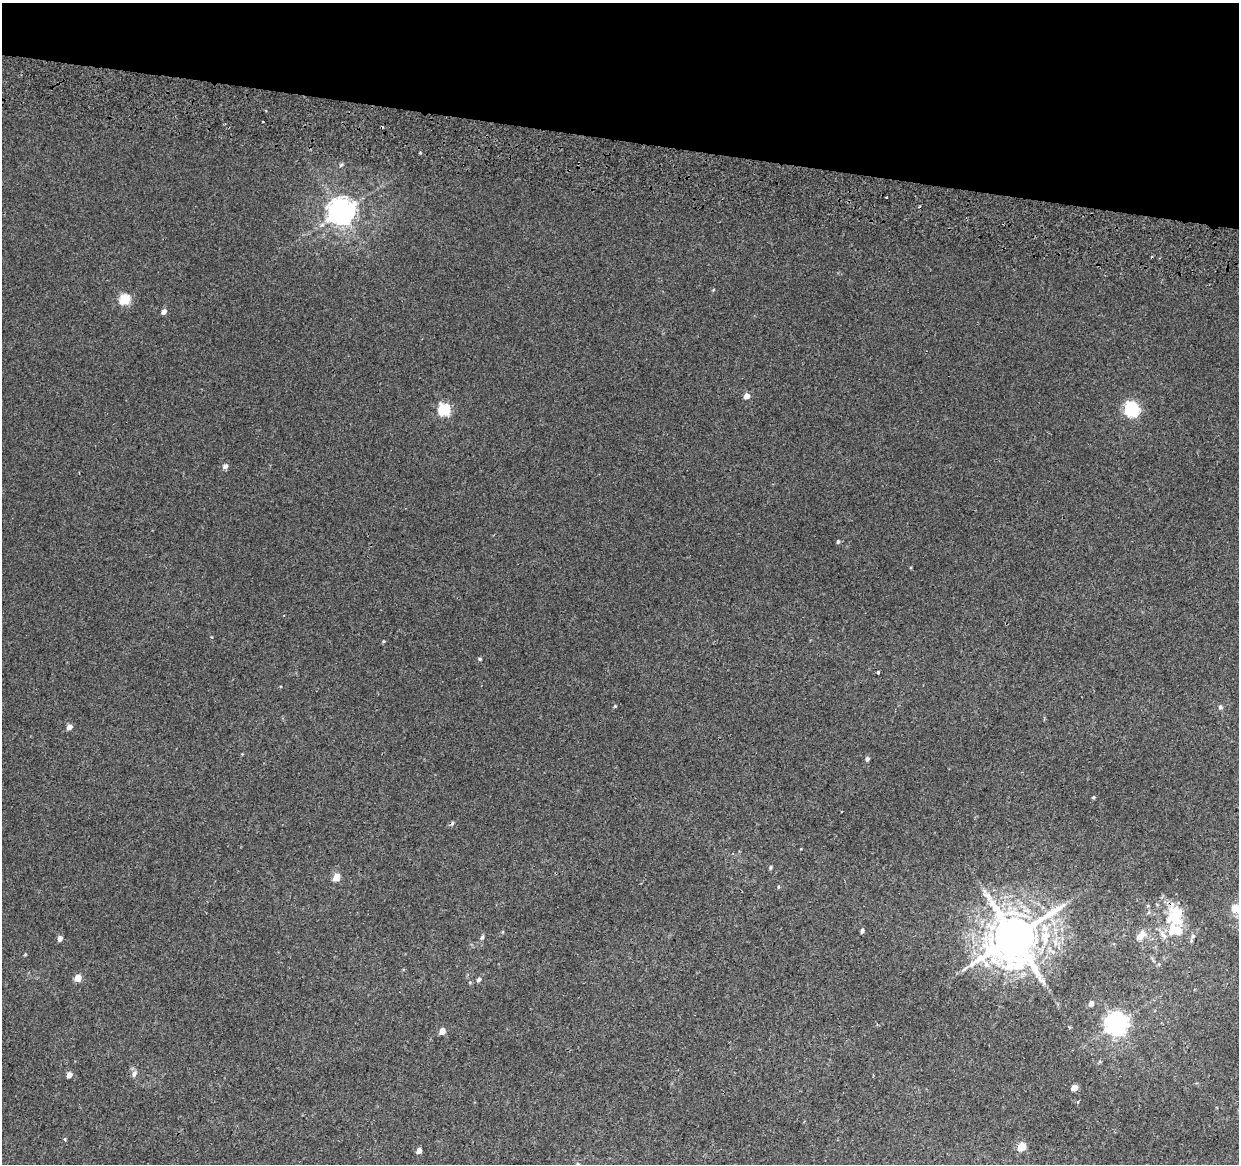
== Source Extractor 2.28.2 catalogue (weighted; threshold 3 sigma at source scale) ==
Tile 2 of 4 x 4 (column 2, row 1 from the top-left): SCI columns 1250-2486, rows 3768-4929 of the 4984 x 5270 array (HDU 1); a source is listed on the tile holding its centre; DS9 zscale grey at full resolution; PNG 1241 x 1166 px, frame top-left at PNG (2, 3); no overlay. Shown black and unused: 12% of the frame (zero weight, under 2 of 3 exposures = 3% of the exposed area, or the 3 px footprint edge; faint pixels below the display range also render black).
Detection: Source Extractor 2.28.2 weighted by HDU 2 'WHT'; one run over the whole footprint, this tile lists its part. Background 0.00417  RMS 0.0043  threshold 0.0193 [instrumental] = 3 sigma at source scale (4.5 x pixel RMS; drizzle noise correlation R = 1.50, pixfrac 1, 0.0396/0.0396 arcsec/px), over >= 5 px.
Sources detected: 53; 2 cosmic-ray / hot-pixel residue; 1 long thin detection or spike segment (spike, bleed or trail) — not listed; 6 inside a brighter listed object's ellipse — not listed separately; the other 44 listed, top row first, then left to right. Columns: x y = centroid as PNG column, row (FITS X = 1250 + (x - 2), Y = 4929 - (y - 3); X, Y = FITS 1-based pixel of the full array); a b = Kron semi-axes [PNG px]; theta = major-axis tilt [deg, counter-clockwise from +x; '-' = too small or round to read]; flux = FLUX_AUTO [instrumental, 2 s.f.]
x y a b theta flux
341 165 7 4 45 0.66
886 197 3 2 - 0.83
341 212 9 8 - 510
713 290 4 3 - 0.38
125 300 6 5 - 26
164 312 6 5 - 1.8
746 396 5 4 - 3.5
1131 409 6 6 - 91
444 410 6 6 - 41
225 466 7 6 - 1.4
838 541 5 4 - 0.66
383 641 4 4 - 0.41
480 659 5 4 - 0.55
878 672 4 3 - 1.2
615 706 4 4 - 0.43
1220 707 6 5 - 0.92
69 727 5 5 - 2.7
867 759 5 5 - 1.1
1093 797 5 4 - 0.49
770 867 5 4 - 0.6
336 877 5 4 - 9.1
778 887 5 3 - 0.4
1238 909 17 12 -35 8.7
1175 917 22 20 81 13
862 930 5 3 - 1
1141 935 15 8 55 4.1
1193 936 6 5 - 1
482 937 7 4 62 0.83
1014 937 15 13 56 2400
60 938 5 4 - 2
25 955 5 3 - 0.35
1159 964 6 4 44 0.51
78 978 5 5 - 6.3
479 979 6 5 - 0.98
1091 1003 5 4 - 2.3
1116 1023 8 7 - 330
442 1031 5 4 - 4.4
134 1074 8 6 58 1.6
69 1075 5 4 - 2.9
1074 1088 5 4 - 6.5
1078 1102 4 3 - 0.56
64 1139 4 4 - 0.66
1022 1146 5 5 - 13
419 1151 5 4 - 3.1
Isophote crosses this tile's border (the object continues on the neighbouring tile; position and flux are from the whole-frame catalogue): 1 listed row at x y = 1238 909